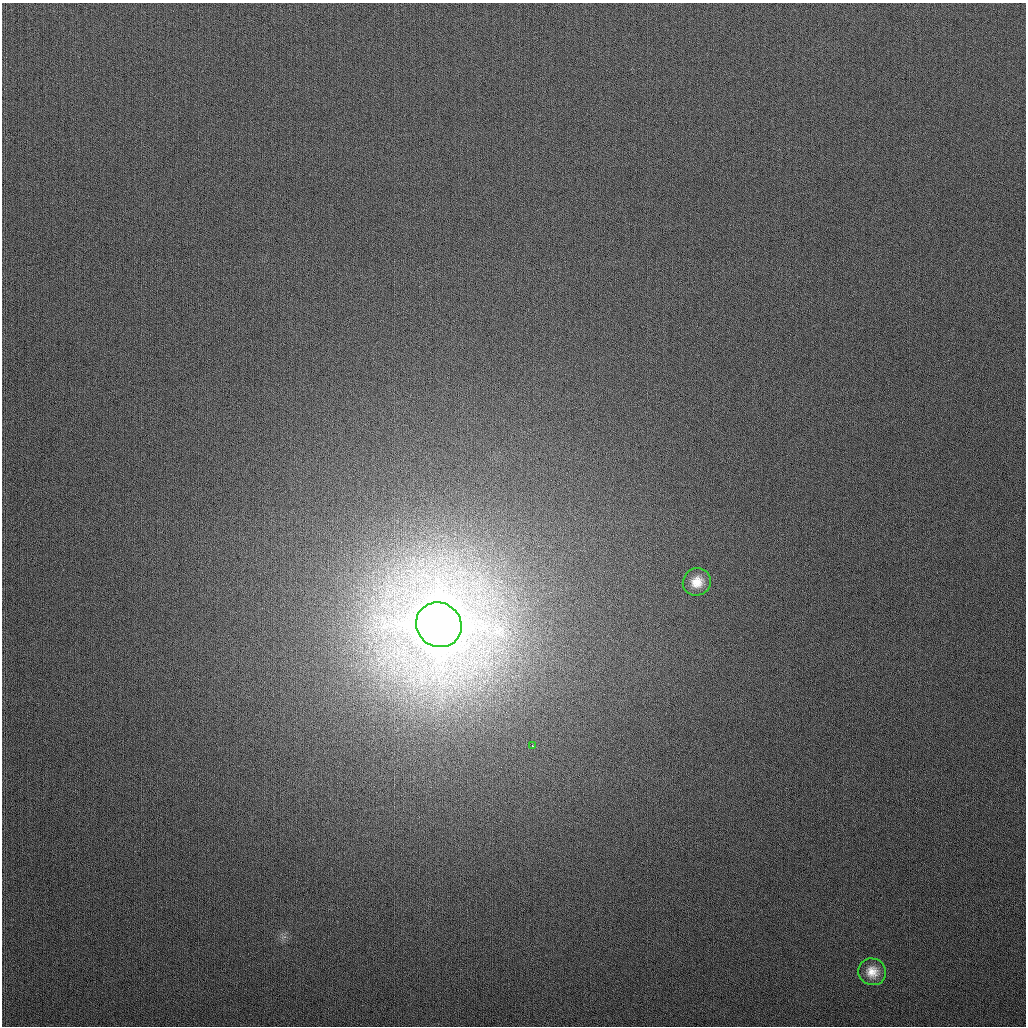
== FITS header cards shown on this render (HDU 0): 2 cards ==
NAXIS1  =                 1024
NAXIS2  =                 1024

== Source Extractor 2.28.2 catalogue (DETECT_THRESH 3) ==
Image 1024 x 1024 px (HDU 0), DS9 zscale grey, 1 PNG px = 1 image px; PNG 1028 x 1028 px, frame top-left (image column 1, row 1024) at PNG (2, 3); each listed source drawn as its Kron ellipse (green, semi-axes under 4 px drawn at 4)
Background 278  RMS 11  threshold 33.7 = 3 sigma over >= 5 px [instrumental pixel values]
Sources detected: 4; all 4 listed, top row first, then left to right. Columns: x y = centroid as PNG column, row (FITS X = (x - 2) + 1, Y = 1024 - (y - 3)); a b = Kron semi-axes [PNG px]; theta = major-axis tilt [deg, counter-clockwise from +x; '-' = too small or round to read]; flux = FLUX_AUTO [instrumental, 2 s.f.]
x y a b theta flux
697 582 14 13 - 1.1e+04
439 625 23 22 - 9.5e+06
533 746 3 2 - 4.7e+03
872 972 14 13 - 9.8e+03